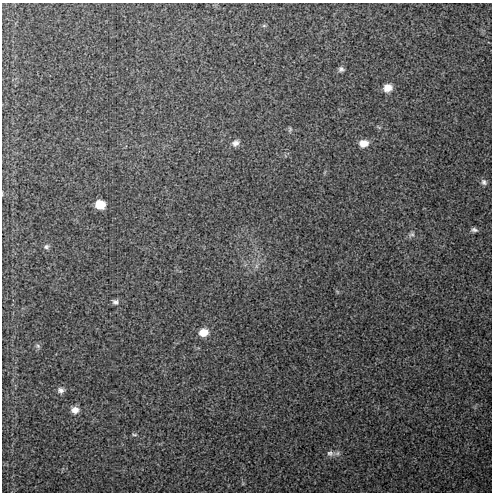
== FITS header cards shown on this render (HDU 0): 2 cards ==
NAXIS1  =                  490 / Axis length
NAXIS2  =                  490 / Axis length

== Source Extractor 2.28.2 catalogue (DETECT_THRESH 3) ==
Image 490 x 490 px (HDU 0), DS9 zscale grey, 1 PNG px = 1 image px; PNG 494 x 494 px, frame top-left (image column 1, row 490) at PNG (2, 3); no overlay
Background 11.4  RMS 1.2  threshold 3.53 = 3 sigma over >= 5 px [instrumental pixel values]
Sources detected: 20; all 20 listed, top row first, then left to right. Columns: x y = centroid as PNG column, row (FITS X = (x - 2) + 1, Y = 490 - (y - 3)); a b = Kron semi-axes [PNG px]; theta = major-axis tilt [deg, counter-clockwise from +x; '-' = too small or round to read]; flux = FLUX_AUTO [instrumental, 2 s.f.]
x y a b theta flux
264 26 6 4 0 97
341 69 7 6 - 220
387 88 9 8 - 800
290 129 7 5 75 150
235 143 10 8 36 370
364 143 10 8 4 790
484 182 8 6 -49 240
100 204 8 7 - 1400
474 230 7 4 -10 220
411 234 10 6 24 250
46 247 8 6 30 210
256 266 7 4 90 200
115 302 9 6 -19 250
203 332 10 9 - 1000
38 346 7 5 -48 170
61 390 8 7 - 290
75 410 9 7 -3 550
134 435 7 3 0 100
330 453 9 8 - 300
337 453 10 5 3 220